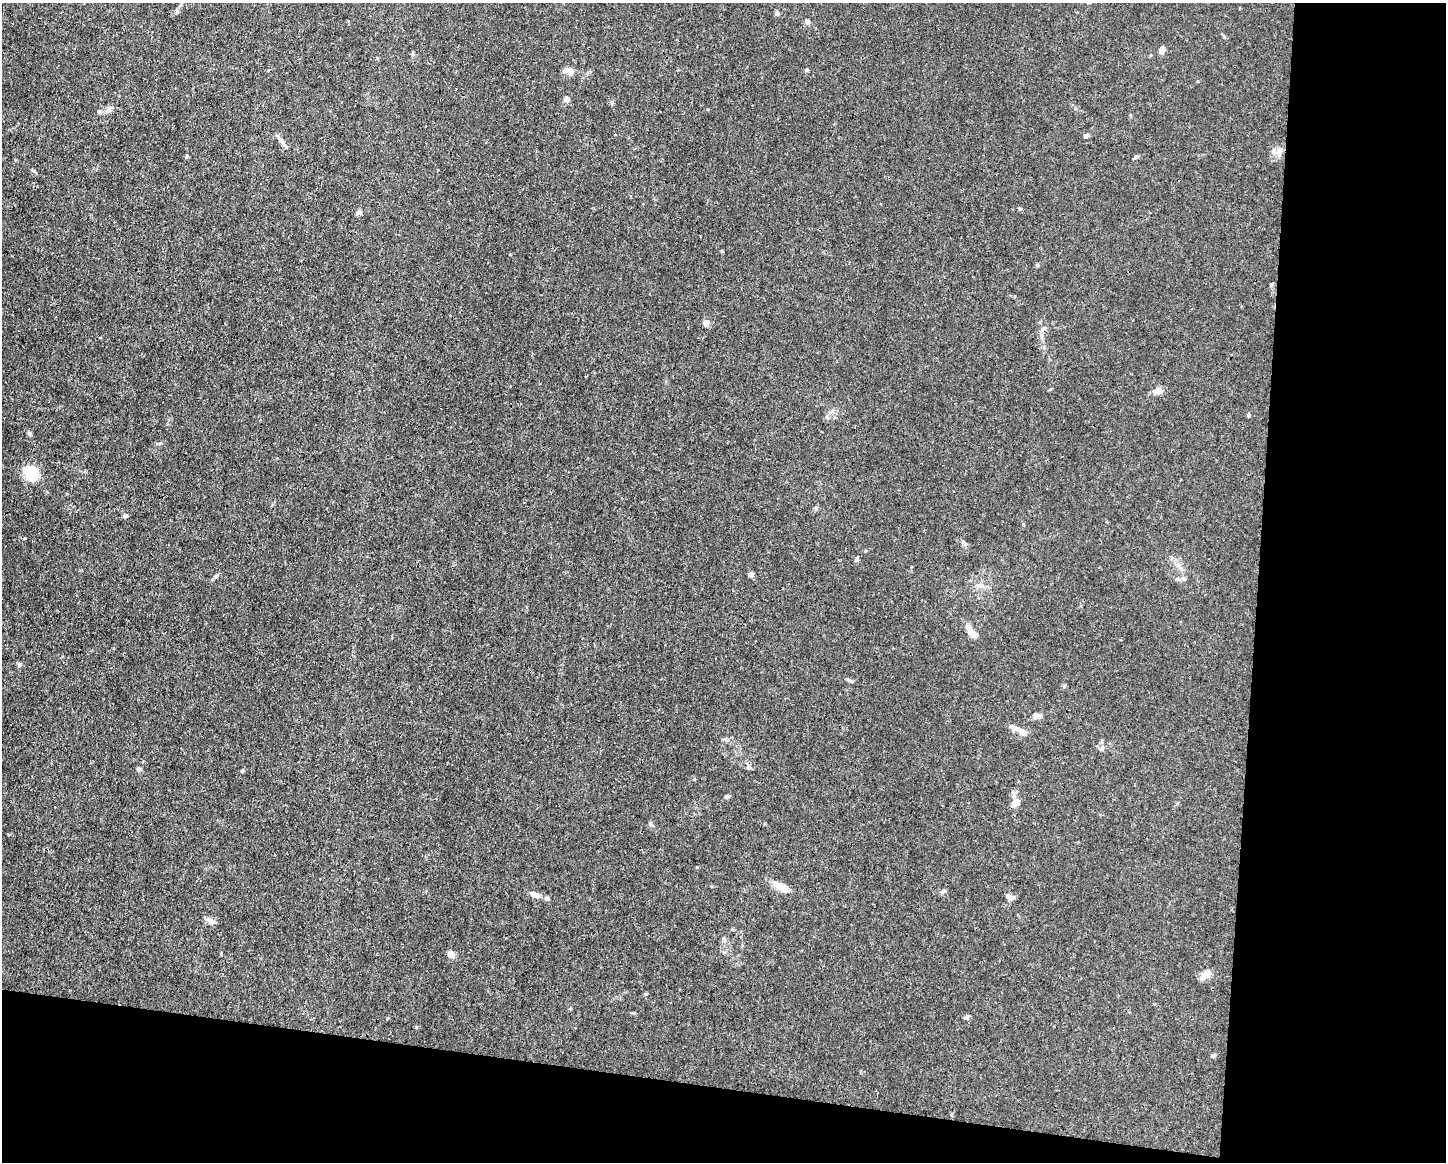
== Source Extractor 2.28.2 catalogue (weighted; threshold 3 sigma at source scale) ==
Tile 12 of 3 x 4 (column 3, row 4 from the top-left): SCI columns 2999-4442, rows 1-1160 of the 4666 x 4638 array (HDU 1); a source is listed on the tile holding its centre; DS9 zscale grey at full resolution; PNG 1448 x 1164 px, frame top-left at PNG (2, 3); no overlay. Shown black and unused: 20% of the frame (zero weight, under 3 of 4 exposures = <1% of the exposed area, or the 3 px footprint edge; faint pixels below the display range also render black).
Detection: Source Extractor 2.28.2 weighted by HDU 2 'WHT'; one run over the whole footprint, this tile lists its part. Background 0.0185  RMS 0.0025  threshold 0.0112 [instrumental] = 3 sigma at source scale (4.5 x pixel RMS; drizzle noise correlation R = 1.50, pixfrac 1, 0.05/0.05 arcsec/px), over >= 5 px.
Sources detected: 49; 1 cosmic-ray / hot-pixel residue — not listed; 2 inside a brighter listed object's ellipse — not listed separately; the other 46 listed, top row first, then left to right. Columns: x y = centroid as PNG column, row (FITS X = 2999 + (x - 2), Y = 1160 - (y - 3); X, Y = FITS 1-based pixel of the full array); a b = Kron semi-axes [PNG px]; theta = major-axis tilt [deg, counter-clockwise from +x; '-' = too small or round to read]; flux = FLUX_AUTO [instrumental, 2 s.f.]
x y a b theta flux
177 12 6 4 -90 0.35
777 13 6 4 -88 0.59
808 22 7 5 -47 0.59
1162 50 7 5 77 1.5
806 70 5 4 - 0.41
569 71 11 9 -25 1.7
566 99 7 6 - 0.74
109 110 10 6 45 0.92
1086 136 5 4 - 0.81
280 139 18 4 -49 1
1279 152 14 7 83 1.5
186 156 6 4 68 0.32
1136 157 8 4 35 0.38
1020 209 6 3 -1 0.27
359 212 8 5 44 0.65
706 323 8 7 - 0.97
1157 391 12 8 15 1.4
1249 415 5 3 - 0.28
30 434 6 5 - 0.49
31 473 19 17 -65 5.2
125 516 5 5 - 0.51
857 559 6 4 48 0.46
750 575 6 6 - 0.64
216 576 7 4 45 0.44
1183 578 6 4 -19 0.42
972 633 20 6 -48 2.4
20 664 5 5 - 0.56
1064 686 6 3 72 0.27
1040 716 8 7 - 0.92
1015 728 17 6 -20 1.4
1101 749 7 5 70 0.51
749 767 7 5 -2 0.55
139 769 7 4 1 0.48
242 771 5 4 - 0.3
727 796 6 4 26 0.45
1015 803 11 8 36 1.6
782 887 22 7 -25 3.3
943 891 8 5 26 0.44
535 895 12 6 -28 1.3
1009 897 10 6 -41 1
547 899 6 6 - 0.55
209 920 10 7 -36 1
452 954 9 6 -43 1.2
1205 975 15 8 41 1.8
967 1017 7 4 45 0.41
1213 1056 6 5 - 0.42
Unlisted compact peaks at least as high as the median listed source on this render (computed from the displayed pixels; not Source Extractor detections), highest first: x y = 697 867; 25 538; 646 994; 160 443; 1037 265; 34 171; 851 681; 633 1013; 651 825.